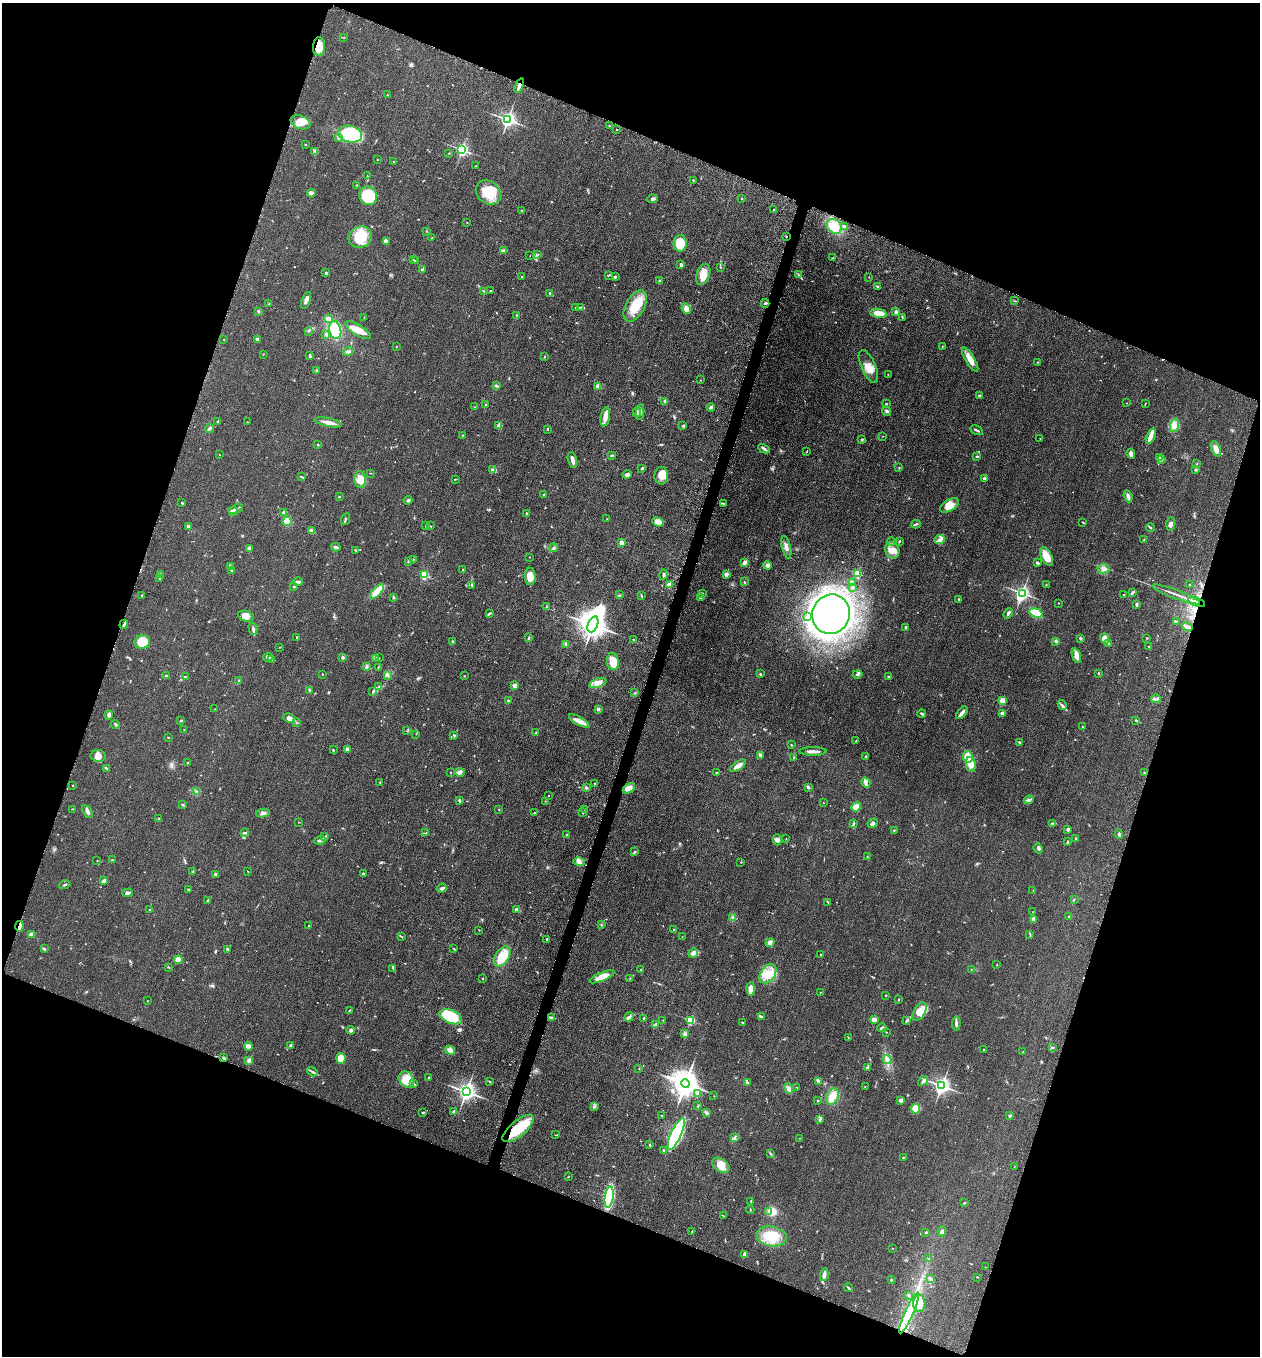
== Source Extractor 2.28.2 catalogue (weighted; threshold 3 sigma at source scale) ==
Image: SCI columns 197-5227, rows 17-5429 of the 5506 x 5461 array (HDU 1 of 3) = the unmasked area's bounding box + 8 px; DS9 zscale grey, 4 x 4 block average (1 PNG px = mean of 4 x 4 image px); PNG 1262 x 1358 px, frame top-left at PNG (2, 3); each listed source drawn as its Kron ellipse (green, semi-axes under 4 px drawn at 4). Shown black and unused: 40% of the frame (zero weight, under 3 of 5 exposures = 4% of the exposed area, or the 3 px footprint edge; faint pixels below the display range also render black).
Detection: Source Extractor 2.28.2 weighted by HDU 2 'WHT'. Background 0.0603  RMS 0.0062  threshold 0.0277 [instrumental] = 3 sigma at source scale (4.5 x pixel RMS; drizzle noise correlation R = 1.50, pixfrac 1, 0.05/0.05 arcsec/px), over >= 5 px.
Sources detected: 618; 3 cosmic-ray / hot-pixel residue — neither listed nor drawn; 9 coinciding with a brighter row at this scale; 30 inside a brighter listed object's ellipse — not listed separately; of the other 576, all 500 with FLUX_AUTO >= 1.09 (the completeness limit of this list) listed and drawn (76 fainter detections not listed), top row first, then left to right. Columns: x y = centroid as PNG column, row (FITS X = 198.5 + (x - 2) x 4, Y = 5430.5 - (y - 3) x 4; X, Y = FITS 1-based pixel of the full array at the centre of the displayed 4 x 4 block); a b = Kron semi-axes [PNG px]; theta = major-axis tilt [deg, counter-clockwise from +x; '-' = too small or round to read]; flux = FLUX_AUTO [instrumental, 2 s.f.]
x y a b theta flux
344 38 2 2 - 1.1
319 47 9 6 85 47
519 86 8 2 70 14
387 95 2 2 - 1.5
508 119 2 2 - 1400
300 122 10 6 -22 37
610 126 2 2 - 1.6
617 129 2 2 - 3.5
350 134 12 8 -13 190
339 138 2 2 - 2.6
305 145 2 2 - 1.5
462 150 2 2 - 790
315 151 2 2 - 2.5
449 153 2 2 - 1.5
377 160 3 2 - 1.1
393 162 2 2 - 3.8
476 166 2 2 - 1.3
367 176 3 2 - 1.9
693 180 2 2 - 1.5
356 185 2 2 - 1.3
488 192 13 11 -40 88
311 193 4 3 - 10
368 196 9 8 - 160
741 198 2 2 - 2.4
652 199 5 3 - 7.4
522 210 2 2 - 1.6
773 210 3 2 - 2.5
467 222 2 2 - 1.5
834 226 8 6 -42 67
844 226 3 2 - 6.7
426 231 2 2 - 1.3
786 236 3 2 - 2.8
360 237 12 10 26 110
432 238 2 2 - 1.9
386 241 3 3 - 5.6
680 243 8 6 82 75
504 251 4 3 - 7.1
538 254 2 2 - 1.6
530 255 2 2 - 1.1
832 258 3 2 - 2
413 259 2 2 - 1.2
415 261 2 2 - 2.2
681 265 4 3 - 5.3
720 267 2 2 - 1.3
422 270 3 2 - 7.2
326 273 3 2 - 6.4
703 274 11 6 70 45
608 275 3 2 - 3
799 275 3 2 - 2.5
522 276 2 2 - 1.2
615 277 3 2 - 2.7
869 277 2 2 - 1.3
659 281 3 2 - 3.1
878 286 3 2 - 5.1
483 291 2 2 - 1.8
491 291 2 2 - 1.9
550 293 4 3 - 5
306 300 9 2 69 15
1015 301 3 2 - 2.1
765 303 4 2 - 5.4
269 304 2 2 - 3.3
635 306 17 9 61 88
580 307 3 2 - 2.4
575 308 2 2 - 1.8
686 308 5 4 - 28
258 311 3 2 - 4.4
896 312 3 3 - 8.2
879 313 8 4 -10 33
516 315 2 2 - 2.3
902 317 2 2 - 1.3
364 318 2 2 - 1.4
328 319 3 3 - 14
335 330 9 6 -79 150
358 330 14 5 -32 47
308 331 2 2 - 2.5
326 335 2 2 - 2.6
224 339 2 2 - 1.6
258 339 4 3 - 6.1
942 346 2 2 - 1.5
396 347 2 2 - 1.8
348 352 5 3 - 7.9
263 354 2 2 - 1.4
310 356 4 2 - 5
544 357 2 2 - 2.4
970 360 13 4 -59 38
1037 362 2 2 - 1.2
868 367 18 7 -66 40
317 370 2 2 - 1.5
888 375 2 2 - 2.3
700 380 2 2 - 1.5
496 386 3 2 - 6
598 386 2 2 - 73
980 396 2 2 - 8.6
665 401 2 2 - 7.6
1127 403 2 2 - 1.3
1145 403 3 2 - 1.9
486 404 2 2 - 1.9
886 404 2 2 - 3.7
475 407 2 2 - 1.5
711 407 4 2 - 8.5
886 411 5 2 - 5.9
637 412 5 2 - 5
640 412 8 3 83 9.9
605 417 9 4 77 23
218 421 3 2 - 3.5
247 422 2 2 - 1.4
328 422 14 4 -11 23
499 425 3 2 - 16
1174 425 7 4 72 19
683 426 3 2 - 6
209 428 5 2 - 9.3
547 429 2 2 - 4
977 430 7 2 -28 6.5
462 435 2 2 - 1.5
883 436 2 2 - 1.2
1151 436 8 3 67 26
1040 438 2 2 - 2.3
861 439 2 2 - 1.6
318 445 2 2 - 3.7
764 449 6 2 -27 8.6
1216 449 8 4 -68 22
807 451 2 2 - 1.7
1131 454 5 2 - 17
219 455 2 2 - 1.3
612 455 3 2 - 3.7
977 456 3 2 - 3.2
1159 458 3 2 - 2.9
572 460 8 3 -75 19
1161 460 3 2 - 3.5
1197 464 2 2 - 1.3
642 468 3 2 - 6.2
899 468 2 2 - 1.9
493 469 4 2 - 5.9
1196 469 2 2 - 8.1
370 473 2 2 - 1.5
627 474 4 3 - 9.3
661 476 9 7 89 40
302 477 4 2 - 2.9
360 479 8 5 -84 27
455 479 2 2 - 1.5
985 479 3 3 - 8.6
543 494 2 2 - 2.1
1128 496 6 3 -69 11
339 497 2 2 - 2.6
408 500 4 3 - 7.3
182 503 3 2 - 3.7
723 503 4 2 - 3.8
950 505 10 5 30 38
236 509 8 2 19 7.7
233 511 4 3 - 18
284 512 3 2 - 14
526 513 2 2 - 7.7
346 519 6 2 65 4
607 519 2 2 - 1.5
287 521 4 4 - 54
658 522 6 4 -22 34
1083 522 3 2 - 2.2
916 524 5 2 - 4.8
1171 524 7 4 87 12
426 525 2 2 - 1.9
188 526 3 3 - 4.9
430 526 3 2 - 2.5
1150 527 4 2 - 3.9
312 531 3 2 - 26
1144 539 2 2 - 1.6
939 540 5 4 - 13
891 542 4 2 - 4.3
899 542 3 2 - 2.9
621 543 2 2 - 54
336 547 5 3 - 7.8
786 547 12 3 -76 18
554 548 4 2 - 5.6
249 549 4 3 - 24
356 550 3 2 - 3.1
892 550 8 7 - 33
1046 556 10 5 -63 54
529 557 2 2 - 1.3
413 559 2 2 - 2.1
408 562 3 2 - 2.3
745 562 3 3 - 19
1038 563 4 3 - 4.5
767 565 4 3 - 12
230 567 4 2 - 5.6
1103 569 6 4 1 13
463 570 2 2 - 2.7
232 571 3 2 - 3.3
858 573 2 2 - 200
161 574 2 2 - 2.5
663 574 5 2 - 7.5
726 574 3 3 - 20
424 575 2 2 - 260
530 576 8 5 -89 36
159 578 2 2 - 1.2
298 582 4 2 - 10
744 582 3 2 - 2.3
852 582 3 2 - 5.7
1046 584 2 2 - 2
1190 584 2 2 - 1.8
472 585 4 2 - 2.3
669 585 3 2 - 34
294 587 3 2 - 2.4
853 587 2 2 - 7.7
377 591 9 3 48 77
702 593 3 2 - 4.3
1022 593 3 2 - 1100
1132 593 4 2 - 8.6
1176 594 25 2 -21 20
142 595 2 2 - 3.3
619 595 2 2 - 1.4
1123 595 2 2 - 1.9
641 596 3 2 - 3.2
393 597 4 2 - 3.5
701 598 3 2 - 2.5
959 599 2 2 - 2.5
1197 602 9 3 -21 22
1058 603 2 2 - 1.9
1136 605 4 2 - 5.2
547 607 3 2 - 3
489 613 4 2 - 6.6
1008 613 6 2 66 8.7
1036 613 7 3 -16 100
831 614 20 18 65 3400
246 616 8 5 -12 20
807 616 2 2 - 2.9
1176 621 2 2 - 2.2
124 624 5 2 - 8.6
593 624 8 5 67 5700
905 627 3 2 - 3.3
1187 627 5 2 - 15
253 629 6 3 -77 10
297 637 3 2 - 3.9
529 638 3 2 - 3.6
1080 638 3 2 - 4.5
1105 638 5 4 - 31
1147 638 2 2 - 2.1
633 639 2 2 - 5.6
1056 641 2 2 - 1.7
142 642 8 6 19 110
452 642 4 2 - 3.7
1109 643 2 2 - 10
566 644 4 3 - 5.6
280 647 2 2 - 1.8
1149 647 2 2 - 1.1
1076 656 8 3 -73 22
268 657 5 3 - 8
342 657 4 2 - 4.1
376 658 3 2 - 3.4
379 658 2 2 - 1.2
272 659 2 2 - 2
613 662 8 6 -81 66
367 667 3 2 - 3.2
378 667 2 2 - 2.2
1099 673 3 2 - 2.5
322 674 2 2 - 2.5
760 674 2 2 - 3.1
857 674 5 3 - 7.6
166 675 2 2 - 3
388 675 2 2 - 2.2
464 676 2 2 - 1.6
888 676 3 2 - 3.4
185 677 2 2 - 1.6
239 681 3 2 - 2.3
598 683 9 4 19 27
379 686 2 2 - 3.1
515 686 2 2 - 54
309 690 2 2 - 3.2
373 691 2 2 - 3.5
635 693 2 2 - 1.5
1156 699 5 2 - 7.6
508 700 3 2 - 2.8
1002 700 4 4 - 24
1062 705 5 2 - 5.4
215 709 2 2 - 1.3
598 709 3 3 - 7.3
962 713 7 2 51 20
1002 713 4 3 - 8
922 714 4 2 - 6
109 715 4 3 - 8.6
289 718 6 4 -27 18
181 720 2 2 - 4
1136 720 3 2 - 4.1
579 721 11 4 -29 24
297 722 2 2 - 1.9
115 724 4 2 - 5.6
1083 727 2 2 - 3.8
184 730 2 2 - 1.8
407 731 3 2 - 2.5
536 733 3 2 - 2.8
416 734 2 2 - 1.2
454 735 2 2 - 2.3
168 737 2 2 - 2.6
856 741 2 2 - 2.5
1019 742 3 2 - 2.4
791 745 2 2 - 1.8
347 749 3 3 - 13
333 750 2 2 - 3.5
813 751 14 2 -1 18
760 755 4 2 - 4.7
98 756 7 6 - 26
866 757 3 2 - 4.7
968 757 6 5 - 40
794 758 2 2 - 1.9
187 763 2 2 - 1.9
971 764 7 4 -79 35
738 766 9 3 34 28
106 768 3 2 - 2.6
450 772 2 2 - 1.8
460 772 5 4 - 12
716 772 2 2 - 2.9
1144 773 2 2 - 1.9
380 782 2 2 - 2.9
594 783 2 2 - 2.4
866 783 5 4 - 11
73 785 2 2 - 1.5
808 787 4 2 - 8.1
586 788 3 3 - 4
629 788 7 4 31 25
196 792 2 2 - 1.9
548 795 2 2 - 1.8
1029 800 5 2 - 7.1
459 801 3 2 - 6.2
545 801 2 2 - 1.3
823 803 2 2 - 1.5
183 805 3 2 - 3.1
856 807 5 3 - 30
72 809 2 2 - 1.1
499 809 2 2 - 1.3
585 810 2 2 - 1.3
88 811 7 3 -61 13
263 813 7 3 10 12
534 813 3 2 - 2.8
583 813 2 2 - 2.5
159 818 2 2 - 2.4
298 822 2 2 - 1.5
873 823 5 3 - 7.6
1053 823 2 2 - 2.7
853 824 3 2 - 2.8
1068 829 2 2 - 37
894 830 2 2 - 3.4
245 833 4 2 - 4.8
426 833 2 2 - 1.9
1119 834 5 2 - 5.6
566 835 3 2 - 4.2
324 837 4 2 - 5.2
1076 838 2 2 - 1.7
786 839 2 2 - 1.1
320 840 6 3 19 10
777 840 5 4 - 11
1067 842 4 2 - 3
1038 848 5 2 - 6.5
635 852 4 2 - 4.1
867 857 3 2 - 2.3
112 860 3 2 - 2.6
97 861 2 2 - 1.2
579 862 6 3 -14 13
741 862 2 2 - 1.7
193 872 2 2 - 1.3
248 872 2 2 - 1.2
216 874 4 3 - 6.1
363 874 3 2 - 3.2
104 881 3 2 - 16
65 885 6 2 15 3.8
442 888 5 3 - 6.6
189 889 3 2 - 2.5
1033 890 2 2 - 1.3
128 893 5 2 - 8.6
1074 899 2 2 - 1.8
208 900 3 2 - 4.6
828 902 3 2 - 2.7
516 909 4 3 - 5.5
149 910 2 2 - 1.9
1033 912 2 2 - 1.6
1069 916 2 2 - 3.7
733 918 4 2 - 3.2
1034 919 3 2 - 29
308 925 2 2 - 1.3
601 925 2 2 - 1.6
19 926 5 2 - 16
479 930 2 2 - 3.2
674 930 2 2 - 3.6
31 934 3 2 - 32
1030 934 3 2 - 2.8
401 937 2 2 - 2.1
682 937 2 2 - 1.2
547 939 3 2 - 6.1
770 943 4 3 - 15
44 949 2 2 - 1.5
227 949 3 2 - 5.6
454 949 3 2 - 2.3
693 953 5 3 - 19
821 955 3 2 - 2
502 956 11 6 60 92
178 960 4 4 - 29
997 965 2 2 - 1.3
168 967 3 2 - 2.1
393 968 3 2 - 3.9
971 969 2 2 - 1.4
641 970 2 2 - 1.5
768 974 11 7 55 47
602 977 13 4 22 38
630 978 2 2 - 2.2
483 979 2 2 - 1.6
751 989 7 4 88 35
820 992 2 2 - 1.1
886 995 2 2 - 3.1
898 1000 2 2 - 1.8
147 1001 2 2 - 1.7
349 1011 3 2 - 2.4
919 1012 10 5 60 41
761 1016 3 2 - 4.1
451 1017 12 6 -22 140
551 1017 4 2 - 6.1
629 1017 5 3 - 7.8
644 1018 3 2 - 4.7
874 1019 3 2 - 17
662 1020 2 2 - 1.3
690 1020 2 2 - 310
907 1020 3 2 - 4.1
742 1022 3 2 - 2.6
956 1023 7 2 86 11
656 1025 2 2 - 17
882 1028 4 2 - 6.9
351 1030 4 3 - 8.5
886 1032 2 2 - 1.3
685 1034 4 2 - 4.8
848 1037 2 2 - 2.1
248 1046 4 3 - 21
290 1046 2 2 - 20
1052 1047 3 2 - 3.1
983 1049 2 2 - 2.5
450 1050 5 3 - 20
1023 1052 2 2 - 1.7
224 1058 2 2 - 8.8
341 1058 5 4 - 49
887 1059 5 2 - 8.4
249 1061 2 2 - 2.4
868 1068 3 2 - 4.4
639 1069 2 2 - 1.4
312 1072 6 2 -33 5.8
428 1078 3 2 - 2.6
406 1079 8 7 - 57
489 1081 2 2 - 4
923 1081 5 3 - 6.9
819 1082 2 2 - 2.4
685 1083 4 4 - 6000
747 1083 2 2 - 3.5
414 1084 3 2 - 3.2
865 1086 2 2 - 1.6
942 1086 3 2 - 1700
797 1087 2 2 - 1.4
789 1089 5 3 - 20
466 1092 3 3 - 2000
697 1094 4 3 - 6
714 1096 2 2 - 1.1
833 1096 8 5 68 28
901 1100 2 2 - 44
818 1101 2 2 - 11
698 1106 2 2 - 1.4
594 1107 2 2 - 2
916 1108 5 4 - 40
423 1112 4 2 - 3
454 1112 4 3 - 5.8
706 1112 3 2 - 12
662 1116 2 2 - 1.7
1010 1116 3 2 - 4.1
819 1120 2 2 - 2.6
518 1128 19 7 40 120
676 1134 17 5 66 730
555 1135 2 2 - 1.3
735 1138 4 2 - 4.8
799 1138 2 2 - 1.2
649 1145 2 2 - 1.6
664 1150 3 2 - 5.3
770 1153 3 2 - 3.1
903 1157 2 2 - 3.3
721 1165 9 6 -34 44
1014 1167 2 2 - 1.1
568 1177 3 2 - 1.9
609 1197 11 4 82 340
751 1201 3 2 - 2.4
964 1203 3 2 - 3.2
750 1210 4 2 - 2.7
769 1212 2 2 - 1.9
723 1216 2 2 - 1.9
692 1231 2 2 - 2.2
942 1231 5 3 - 7
926 1233 2 2 - 1.2
772 1236 15 10 -11 82
892 1248 2 2 - 1.1
745 1254 4 3 - 12
929 1258 3 2 - 2.8
985 1267 2 2 - 1.2
824 1275 6 3 82 21
977 1277 2 2 - 2
930 1278 3 2 - 4
891 1280 2 2 - 4
849 1288 4 2 - 4.9
909 1295 3 2 - 4.6
919 1303 8 6 -90 49
909 1313 22 4 66 78
Overlapping masked pixels (flux is a lower limit): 7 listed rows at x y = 319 47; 519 86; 786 236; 765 303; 1197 602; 19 926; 518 1128
Diffuse or blended objects may show on this block-average render without a row.